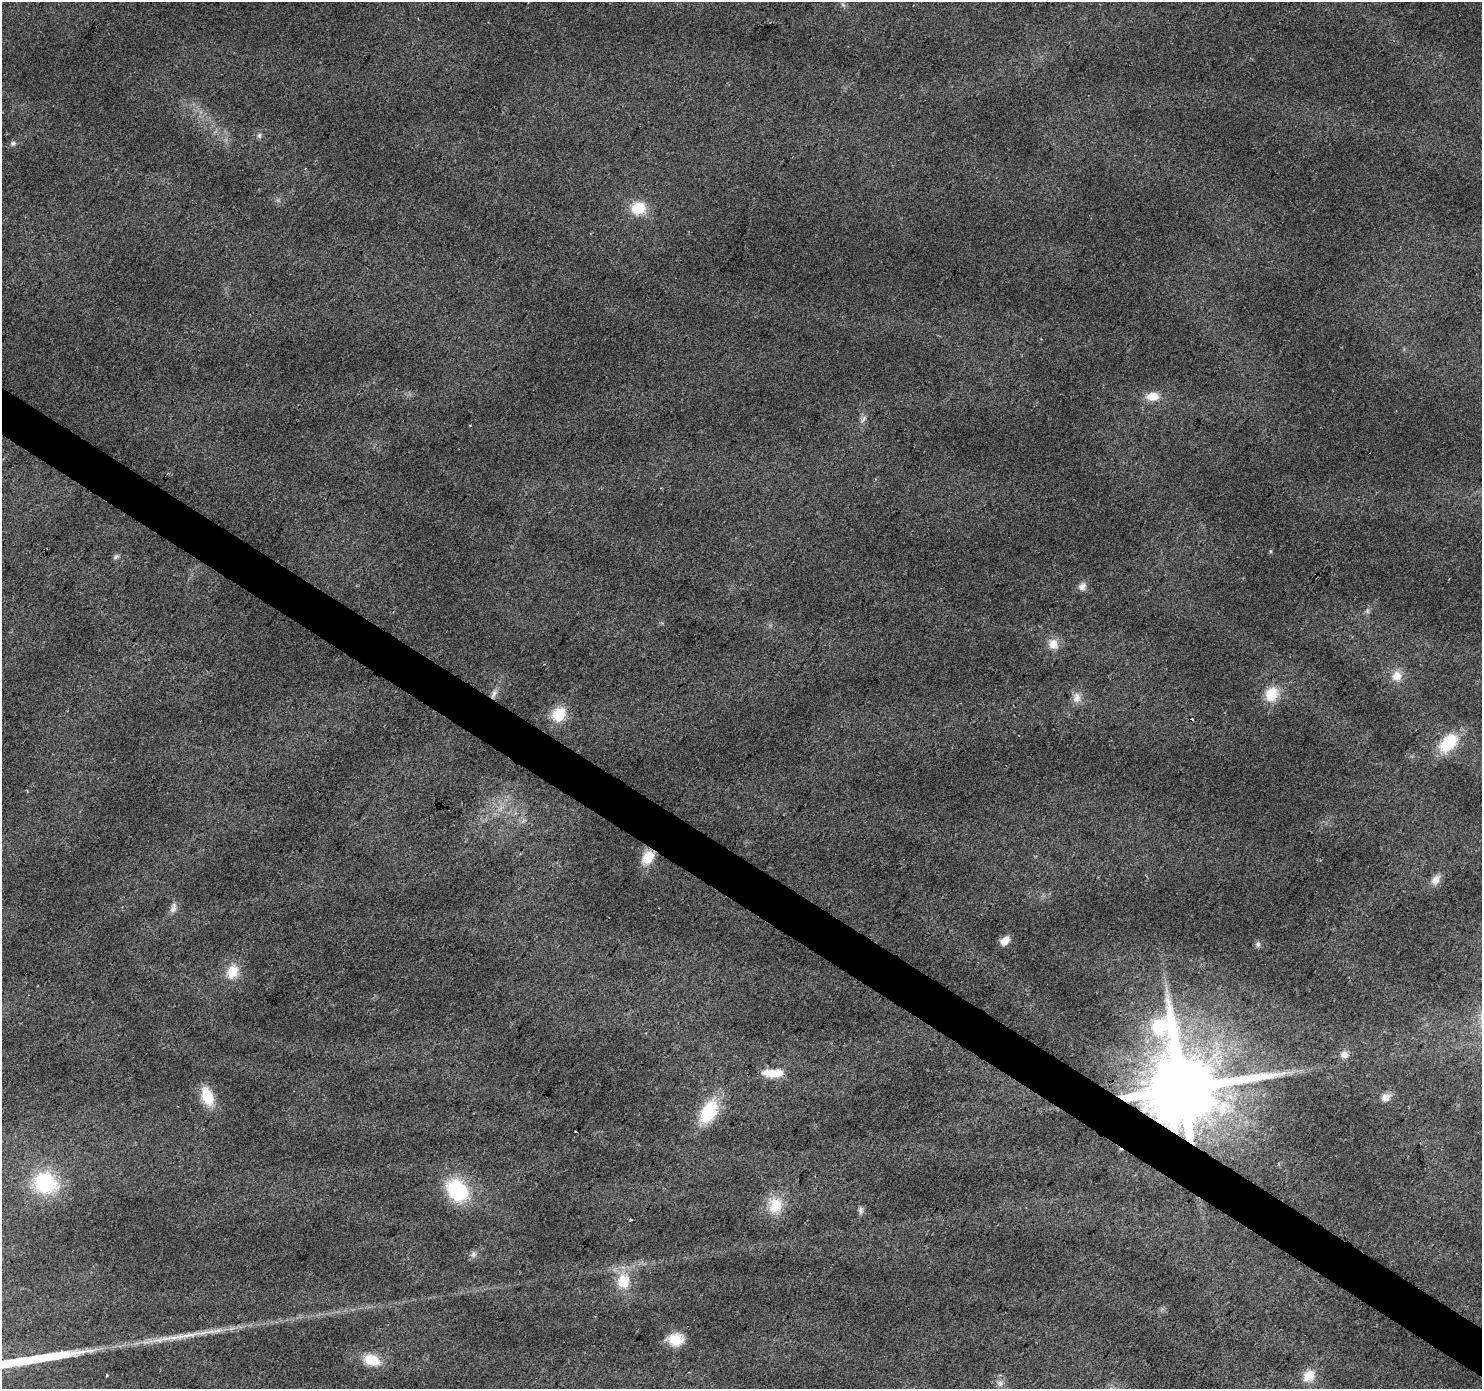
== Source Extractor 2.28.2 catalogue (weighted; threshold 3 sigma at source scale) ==
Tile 6 of 4 x 4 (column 2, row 2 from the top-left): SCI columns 1481-2960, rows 2957-4343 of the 5925 x 5982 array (HDU 1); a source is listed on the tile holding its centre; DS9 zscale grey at full resolution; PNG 1484 x 1391 px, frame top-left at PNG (2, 2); no overlay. Shown black and unused: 3% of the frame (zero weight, under 2 of 3 exposures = <1% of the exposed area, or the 3 px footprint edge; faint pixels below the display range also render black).
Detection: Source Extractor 2.28.2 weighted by HDU 2 'WHT'; one run over the whole footprint, this tile lists its part. Background 0.0458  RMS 0.0074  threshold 0.0333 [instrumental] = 3 sigma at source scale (4.5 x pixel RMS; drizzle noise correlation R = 1.50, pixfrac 1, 0.0396/0.0396 arcsec/px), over >= 5 px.
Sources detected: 47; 1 too faint to see at this stretch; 1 cosmic-ray / hot-pixel residue — not listed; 2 inside a brighter listed object's ellipse — not listed separately; the other 43 listed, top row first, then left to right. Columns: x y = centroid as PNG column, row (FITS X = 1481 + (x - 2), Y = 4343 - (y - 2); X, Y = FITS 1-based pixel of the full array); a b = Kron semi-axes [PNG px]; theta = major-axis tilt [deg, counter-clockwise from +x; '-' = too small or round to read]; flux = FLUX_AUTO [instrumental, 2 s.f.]
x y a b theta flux
843 5 7 4 -45 1.6
259 135 7 5 89 1.9
13 143 9 6 45 2.2
638 208 16 14 13 21
1153 396 14 9 1 11
863 419 12 4 53 2.3
470 425 3 2 - 0.48
1270 551 5 4 - 1
116 557 9 5 37 1.8
1082 586 10 9 - 4.3
1053 644 14 12 -69 9.3
1397 676 14 13 - 9.2
494 694 15 6 66 4.2
1271 694 17 14 57 18
1077 698 15 11 85 6.3
559 714 16 14 44 20
1448 743 21 14 45 33
648 857 15 11 57 16
1436 880 14 9 54 6.5
173 909 11 8 45 3.7
1005 941 11 7 43 7.3
1258 944 8 6 -86 2.1
232 972 18 14 70 15
1344 1054 10 9 - 5
773 1073 25 9 -1 15
1182 1089 23 19 58 13000
207 1096 20 11 -71 22
1386 1097 11 9 39 6.3
709 1112 24 15 60 42
45 1183 26 23 -17 59
457 1190 25 19 -51 57
775 1205 22 16 76 21
861 1210 10 6 -84 2.5
631 1220 4 3 - 0.85
473 1254 9 7 74 2.9
623 1281 18 15 86 21
214 1331 41 6 10 13
164 1339 33 6 12 12
676 1339 18 14 -2 16
371 1360 17 12 -18 19
107 1375 3 2 - 1.1
1309 1375 15 12 45 13
1000 1383 10 9 - 4
Overlapping masked pixels (flux is a lower limit): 3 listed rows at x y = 494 694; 648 857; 1182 1089